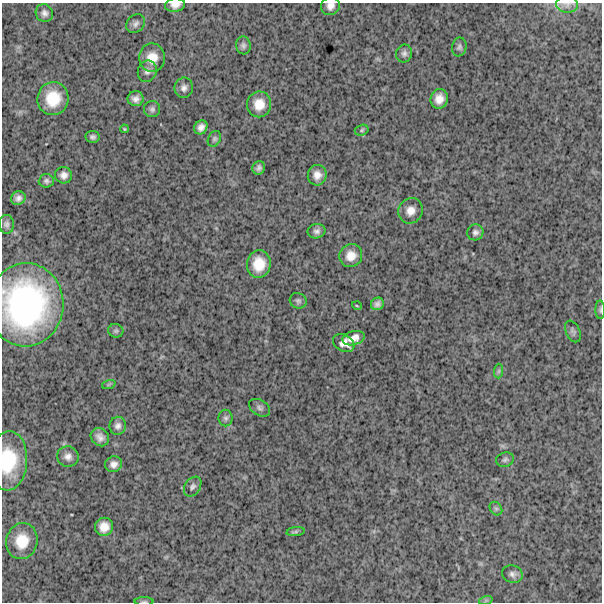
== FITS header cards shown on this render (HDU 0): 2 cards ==
NAXIS1  =                  600
NAXIS2  =                  600

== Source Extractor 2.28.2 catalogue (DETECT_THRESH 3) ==
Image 600 x 600 px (HDU 0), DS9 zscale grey, 1 PNG px = 1 image px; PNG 604 x 604 px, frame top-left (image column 1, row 600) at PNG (2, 3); each listed source drawn as its Kron ellipse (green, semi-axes under 4 px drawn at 4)
Background 1620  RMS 250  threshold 760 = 3 sigma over >= 5 px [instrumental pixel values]
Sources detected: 59; all 59 listed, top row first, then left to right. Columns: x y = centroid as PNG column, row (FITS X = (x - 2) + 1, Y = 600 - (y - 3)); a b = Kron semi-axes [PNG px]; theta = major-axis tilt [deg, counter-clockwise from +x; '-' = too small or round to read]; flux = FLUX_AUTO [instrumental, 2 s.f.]
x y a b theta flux
567 4 11 8 -2 8.3e+04
175 5 10 7 7 1.0e+05
330 6 9 9 - 1.0e+05
44 13 9 8 - 7.7e+04
136 24 10 8 45 6.8e+04
243 45 9 7 -81 5.4e+04
459 47 9 7 79 5.2e+04
404 54 9 8 - 6.4e+04
152 58 14 13 - 2.5e+05
147 71 11 9 68 8.4e+04
184 88 10 9 - 8.3e+04
53 99 16 15 - 4.9e+05
136 99 8 7 - 9.1e+04
439 99 10 8 75 1.6e+05
259 104 13 12 - 2.5e+05
152 109 8 8 - 5.5e+04
201 127 7 6 - 9.3e+04
124 129 4 3 - 2.0e+04
362 130 7 5 17 2.8e+04
93 137 7 6 - 4.8e+04
214 139 8 6 59 4.2e+04
259 168 7 6 - 5.5e+04
64 175 8 8 - 1.0e+05
317 175 10 9 - 1.3e+05
46 181 7 6 - 4.9e+04
18 198 7 6 - 7.8e+04
410 211 13 12 - 1.6e+05
6 224 9 7 -85 5.4e+04
317 231 9 7 11 6.6e+04
475 232 8 7 - 6.3e+04
351 256 12 11 - 1.9e+05
259 264 14 12 84 3.4e+05
298 301 8 7 - 5.0e+04
377 304 6 6 - 6.0e+04
26 305 42 37 87 3.6e+06
357 306 5 3 - 1.5e+04
600 310 9 5 -89 3.2e+04
116 331 7 6 - 4.2e+04
573 331 11 7 -66 5.5e+04
354 338 11 7 15 1.4e+05
344 343 11 8 -30 1.2e+05
499 371 7 4 89 3.0e+04
109 384 7 4 19 2.5e+04
260 408 11 7 -31 5.7e+04
226 418 8 7 - 4.9e+04
118 426 9 8 - 8.1e+04
100 437 10 8 -46 1.1e+05
68 457 11 10 - 1.0e+05
505 460 9 7 18 4.8e+04
8 461 29 19 87 8.1e+05
114 464 8 8 - 9.4e+04
193 487 11 7 55 6.1e+04
496 509 7 5 -53 3.6e+04
104 527 9 9 - 1.8e+05
296 532 9 4 8 3.3e+04
22 541 18 15 76 3.9e+05
512 574 10 8 -20 7.8e+04
486 600 7 4 19 3.0e+04
144 601 9 3 0 2.5e+04
At the frame edge (FLAGS 8, measured only in part): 7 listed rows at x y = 567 4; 175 5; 330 6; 26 305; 600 310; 8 461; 144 601